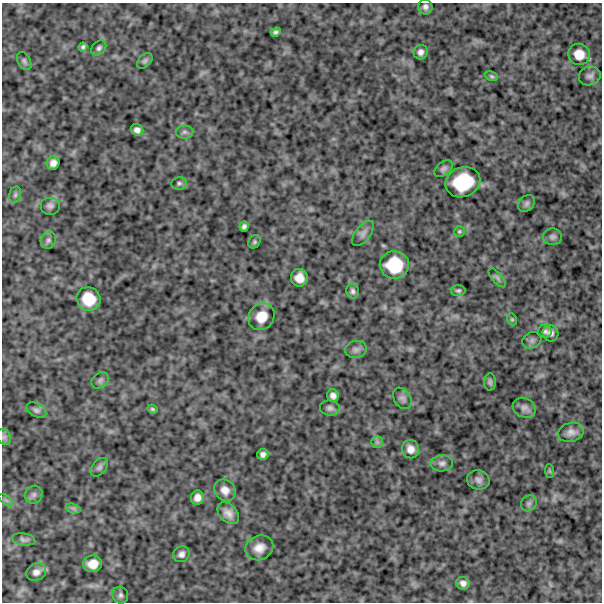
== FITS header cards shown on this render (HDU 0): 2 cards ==
NAXIS1  =                  600
NAXIS2  =                  600

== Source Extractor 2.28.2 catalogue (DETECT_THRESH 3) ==
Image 600 x 600 px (HDU 0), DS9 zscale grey, 1 PNG px = 1 image px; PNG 604 x 604 px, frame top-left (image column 1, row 600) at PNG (2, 3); each listed source drawn as its Kron ellipse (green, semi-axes under 4 px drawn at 4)
Background 1150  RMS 220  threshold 664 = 3 sigma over >= 5 px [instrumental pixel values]
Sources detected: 68; all 68 listed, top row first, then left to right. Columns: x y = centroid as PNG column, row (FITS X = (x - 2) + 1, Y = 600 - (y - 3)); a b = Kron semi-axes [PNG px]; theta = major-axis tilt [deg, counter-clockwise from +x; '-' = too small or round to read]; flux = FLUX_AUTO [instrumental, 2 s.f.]
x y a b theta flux
425 7 8 7 - 58000
276 32 5 4 - 33000
83 47 4 4 - 32000
99 48 8 6 45 42000
421 52 7 7 - 67000
579 54 11 10 - 190000
24 61 10 6 -61 40000
145 61 9 6 45 36000
492 76 6 4 -24 25000
590 76 11 9 17 64000
137 130 6 5 - 64000
184 132 9 6 0 47000
53 163 7 6 - 87000
444 169 10 6 37 46000
463 182 18 14 22 660000
179 183 8 6 9 37000
15 195 8 6 75 34000
527 203 9 7 46 48000
50 206 10 9 - 59000
244 226 5 4 - 41000
459 231 5 5 - 22000
363 233 15 7 53 73000
552 237 9 8 - 50000
48 240 9 7 61 47000
254 242 7 5 55 28000
394 265 14 14 - 510000
299 278 9 8 - 150000
497 278 12 5 -49 39000
353 291 7 6 - 42000
458 291 7 5 0 29000
88 299 12 11 - 330000
261 317 14 12 49 240000
512 319 6 4 -69 20000
545 331 7 6 - 40000
550 333 8 7 - 62000
532 340 10 8 26 47000
356 349 11 8 12 64000
100 380 9 7 40 46000
490 382 8 6 -88 36000
333 396 6 5 - 70000
402 398 11 8 -56 62000
330 408 10 7 -5 53000
524 408 12 9 -26 74000
152 409 5 4 - 25000
36 410 10 6 -28 46000
571 432 13 9 14 98000
4 437 8 6 -64 44000
377 442 6 6 - 37000
411 449 9 8 - 110000
263 454 6 5 - 59000
442 463 11 8 2 66000
99 467 11 7 50 47000
549 471 7 4 -89 21000
478 480 11 9 -16 65000
225 490 11 10 - 130000
34 495 9 8 - 59000
197 498 7 6 - 91000
6 500 8 4 -36 37000
529 503 8 7 - 43000
73 508 7 4 -18 37000
228 513 13 8 -46 120000
24 539 12 6 -9 48000
259 548 14 12 24 170000
181 554 8 7 - 64000
93 564 9 8 - 180000
36 572 10 8 25 88000
463 583 7 6 - 67000
120 595 8 7 - 49000